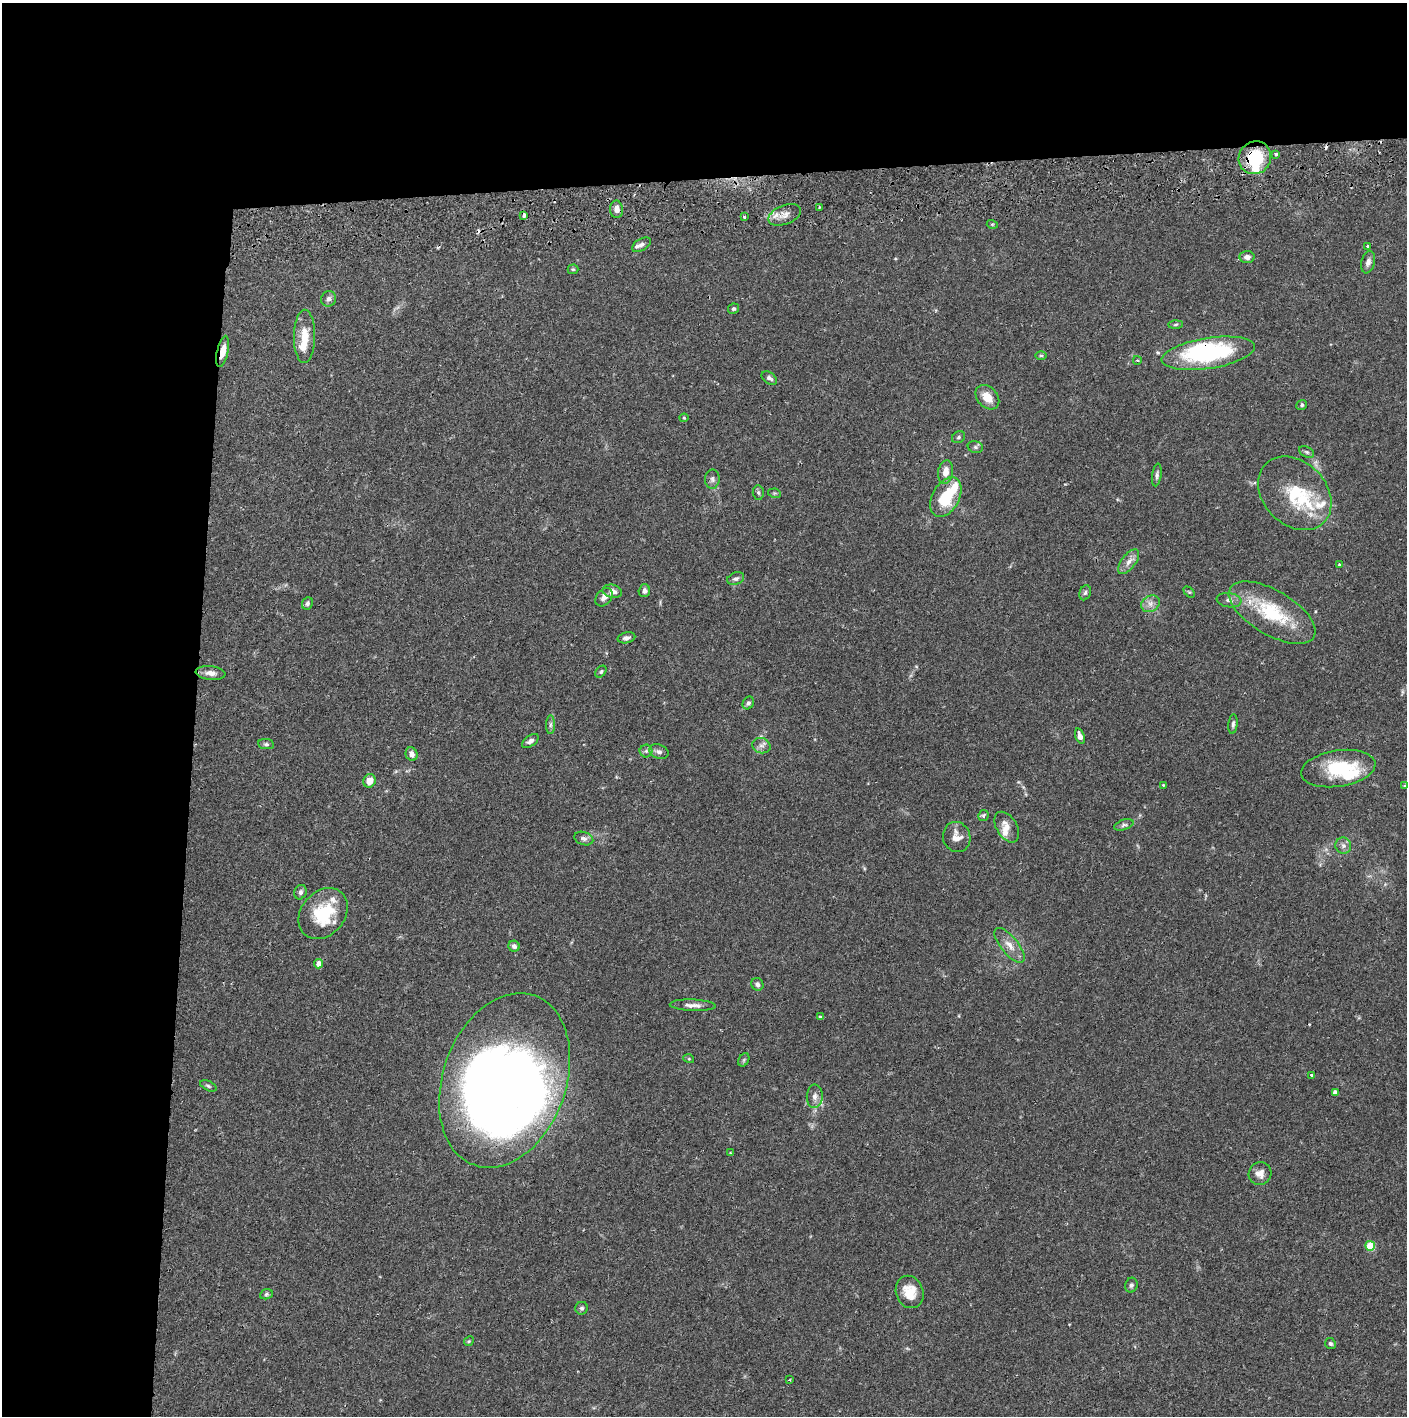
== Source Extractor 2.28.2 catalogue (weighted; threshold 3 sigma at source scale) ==
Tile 1 of 3 x 3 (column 1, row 1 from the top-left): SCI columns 5-1409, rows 2886-4299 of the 4227 x 4357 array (HDU 1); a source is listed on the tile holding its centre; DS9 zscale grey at full resolution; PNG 1409 x 1418 px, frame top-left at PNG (2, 3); each listed source drawn as its Kron ellipse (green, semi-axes under 4 px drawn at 4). Shown black and unused: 24% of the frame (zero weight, under 2 of 3 exposures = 3% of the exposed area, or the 3 px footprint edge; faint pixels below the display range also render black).
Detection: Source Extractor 2.28.2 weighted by HDU 2 'WHT'; one run over the whole footprint, this tile lists its part. Background 0.0679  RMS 0.0049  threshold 0.0219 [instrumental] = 3 sigma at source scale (4.5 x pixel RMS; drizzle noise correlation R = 1.50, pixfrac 1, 0.05/0.05 arcsec/px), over >= 5 px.
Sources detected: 116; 6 inside a brighter object's white glare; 4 cosmic-ray / hot-pixel residue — neither listed nor drawn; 11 inside a brighter listed object's ellipse — not listed separately; the other 95 listed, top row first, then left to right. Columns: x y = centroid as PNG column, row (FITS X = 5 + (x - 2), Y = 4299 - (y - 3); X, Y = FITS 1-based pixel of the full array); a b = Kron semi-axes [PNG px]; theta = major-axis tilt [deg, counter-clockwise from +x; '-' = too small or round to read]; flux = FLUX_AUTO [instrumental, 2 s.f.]
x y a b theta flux
1276 154 3 3 - 2.1
1255 158 17 16 - 23
819 207 2 2 - 0.42
616 209 8 6 -88 2.5
524 215 4 3 - 3.6
785 215 17 9 21 4.2
744 216 3 3 - 0.88
992 224 5 3 - 0.48
641 245 10 5 31 1.6
1368 246 3 3 - 1.5
1247 257 7 6 - 2.1
1368 262 11 6 75 2.3
573 269 5 5 - 0.66
329 299 8 7 - 1.6
734 309 5 5 - 1.1
1175 324 7 3 2 0.64
304 336 26 10 89 9.3
223 351 16 5 78 5.2
1208 353 47 15 9 62
1041 355 6 4 0 0.61
1137 360 4 3 - 0.65
769 378 9 5 -33 1.5
987 397 14 10 -47 6.6
1302 405 5 4 - 0.76
684 418 4 4 - 0.53
959 437 7 5 34 0.95
975 447 8 6 -16 1
1307 452 8 5 -27 1
946 472 11 7 81 4.2
1157 475 11 4 82 1.3
712 479 9 7 87 1.6
758 493 7 5 -86 0.96
774 493 6 4 -10 0.7
1295 493 41 31 -46 30
946 497 21 13 61 19
1129 562 14 7 53 3.2
1339 564 3 3 - 0.65
736 579 9 6 22 1.5
612 591 10 6 -12 3
644 591 6 5 - 1.7
1189 592 7 4 -44 0.63
1085 593 8 5 71 1.1
604 597 10 7 50 2.8
1229 600 12 7 -7 2.1
307 603 6 5 - 1.1
1150 604 10 8 33 2.6
1272 613 49 22 -30 32
626 638 9 5 13 1.8
601 672 7 4 50 0.73
211 673 15 7 -6 3.5
748 703 6 5 - 1.1
1233 724 10 4 84 1.2
550 725 9 4 89 1.2
1080 736 8 4 -72 2.5
530 741 9 5 36 1.8
266 744 8 5 -7 1.1
761 746 9 7 -15 2
646 751 6 6 - 1.1
659 752 10 7 -19 1.9
412 754 7 6 - 2.6
1338 768 37 18 9 27
369 781 7 6 - 4.8
1163 785 3 3 - 0.42
1405 785 3 2 - 0.81
983 815 5 5 - 0.93
1124 825 10 5 18 1.3
1007 827 17 10 -58 4.9
957 837 15 13 -71 5.1
584 838 10 6 -19 1.6
1343 846 8 8 - 2.1
300 892 7 6 - 1.6
323 914 28 21 49 22
1010 945 21 8 -51 5.1
514 946 6 5 - 1.7
319 964 4 4 - 4.1
757 984 6 6 - 1.5
693 1005 23 5 -2 3.3
820 1017 3 3 - 0.69
689 1059 5 3 - 0.44
744 1060 7 5 61 0.85
1312 1075 4 3 - 0.84
505 1080 90 61 70 440
208 1086 9 4 -25 0.93
1335 1092 4 4 - 2.1
815 1096 12 8 87 2.7
730 1153 2 2 - 0.38
1260 1173 11 11 - 3.5
1370 1246 5 5 - 15
1131 1285 7 6 - 1.2
910 1292 16 13 -69 9.1
266 1294 6 5 - 0.85
582 1308 6 6 - 1.2
469 1341 5 4 - 0.62
1330 1344 6 5 - 1
789 1380 4 2 - 0.4
Overlapping masked pixels (flux is a lower limit): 4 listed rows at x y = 1255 158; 524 215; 223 351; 1208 353